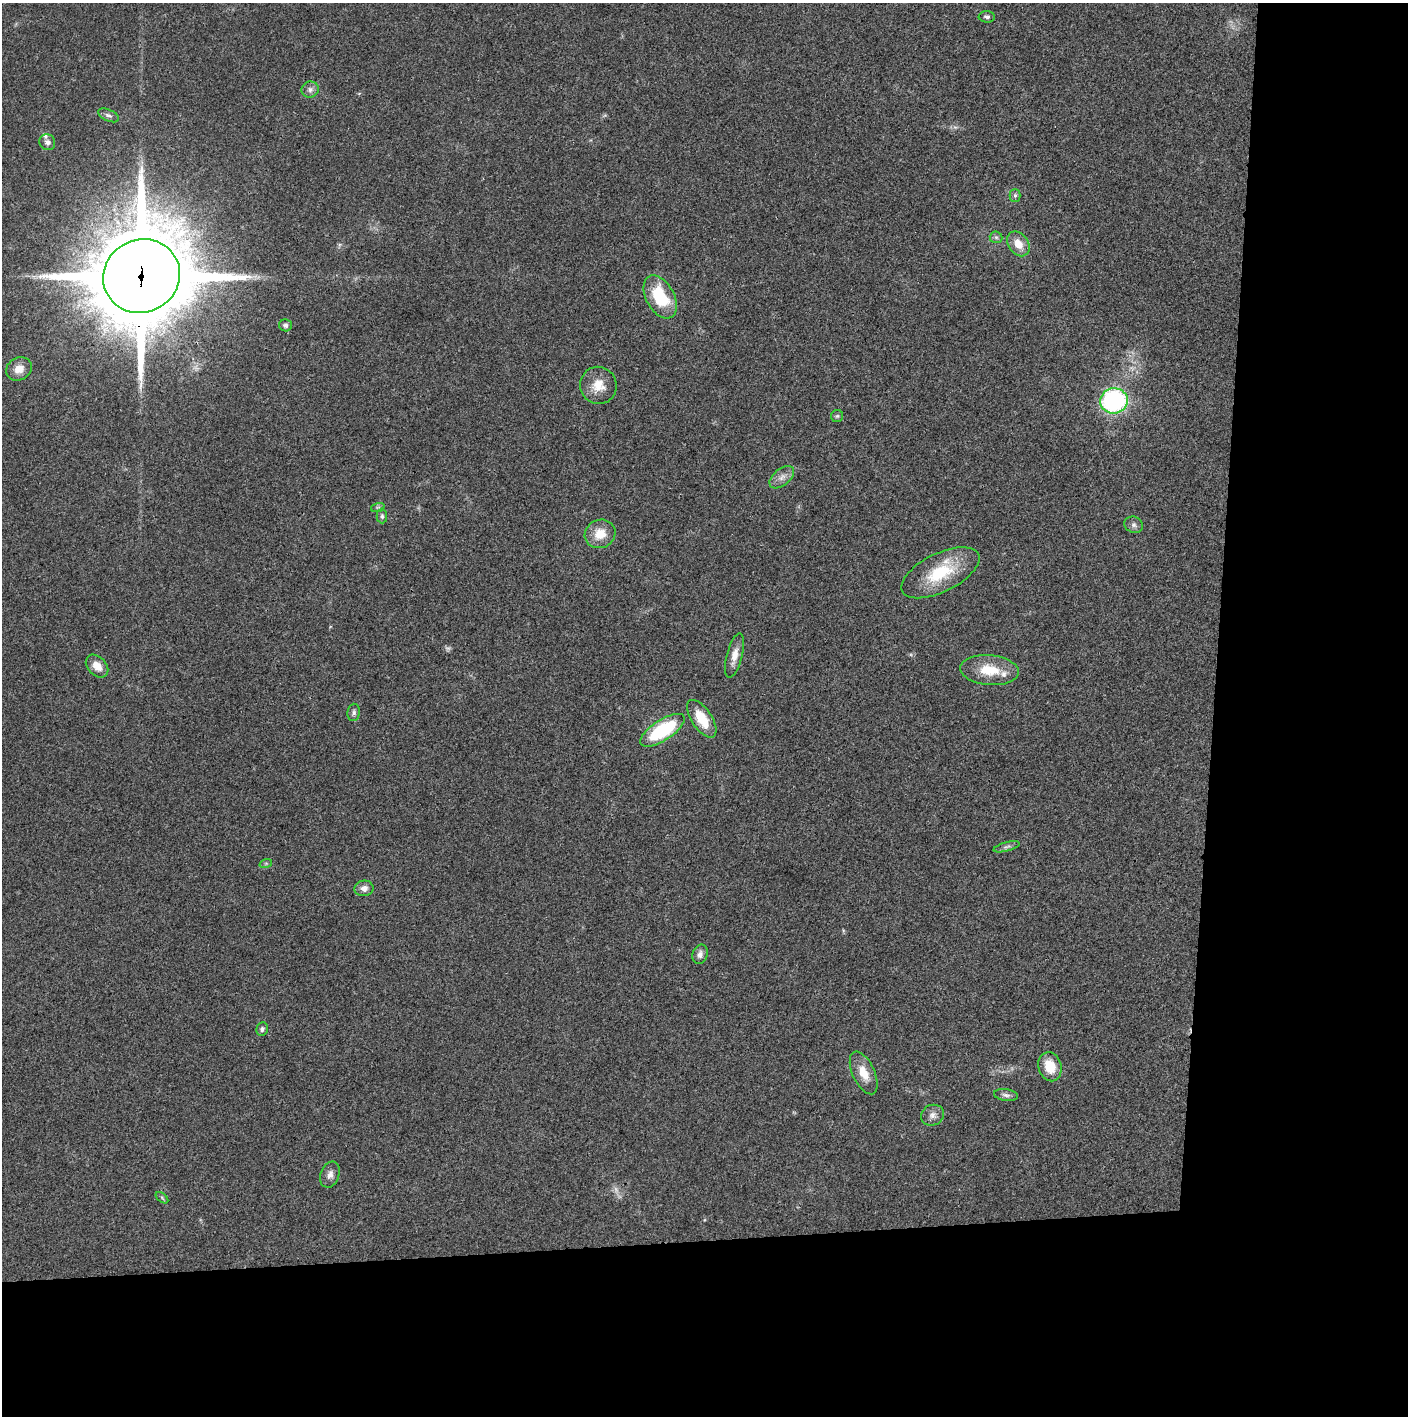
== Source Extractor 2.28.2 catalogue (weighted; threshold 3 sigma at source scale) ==
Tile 9 of 3 x 3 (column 3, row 3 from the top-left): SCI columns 2815-4220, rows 2-1415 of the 4221 x 4243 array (HDU 1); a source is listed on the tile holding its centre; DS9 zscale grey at full resolution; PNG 1410 x 1418 px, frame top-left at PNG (2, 3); each listed source drawn as its Kron ellipse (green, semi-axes under 4 px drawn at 4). Shown black and unused: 24% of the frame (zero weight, under 3 of 4 exposures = <1% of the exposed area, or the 3 px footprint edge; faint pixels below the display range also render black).
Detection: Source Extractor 2.28.2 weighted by HDU 2 'WHT'; one run over the whole footprint, this tile lists its part. Background 0.0194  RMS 0.0041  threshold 0.0185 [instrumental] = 3 sigma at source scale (4.5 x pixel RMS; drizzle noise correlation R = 1.50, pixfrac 1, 0.05/0.05 arcsec/px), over >= 5 px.
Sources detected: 41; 2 too faint to see at this stretch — neither listed nor drawn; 2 inside a brighter listed object's ellipse — not listed separately; the other 37 listed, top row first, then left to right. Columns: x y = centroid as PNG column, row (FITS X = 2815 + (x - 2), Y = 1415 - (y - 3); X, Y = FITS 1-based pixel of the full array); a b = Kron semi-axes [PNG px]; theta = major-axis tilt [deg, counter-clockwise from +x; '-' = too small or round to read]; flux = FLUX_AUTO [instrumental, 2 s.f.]
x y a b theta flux
987 17 8 6 -2 1.1
310 90 8 8 - 1.7
108 115 11 5 -24 1.3
47 142 8 7 - 1.9
1015 195 6 5 - 0.94
996 237 6 6 - 0.94
1018 244 13 10 -55 5.4
141 276 39 36 25 6000
660 297 23 14 -61 20
285 325 6 6 - 1
19 369 13 11 28 4.8
598 385 19 18 - 7.3
1114 401 14 12 8 62
837 416 6 6 - 0.72
782 477 14 8 40 2.7
378 507 7 4 18 0.69
382 516 7 5 -90 0.87
1134 525 9 8 - 1.5
600 534 15 14 - 7.6
940 573 42 19 26 20
735 655 23 8 76 4.3
97 666 13 9 -46 4.7
989 670 29 15 -5 11
354 712 8 6 82 1.2
702 719 21 10 -56 11
662 730 25 10 33 33
1007 847 13 4 16 1.3
266 863 6 4 19 0.65
364 888 9 8 - 2.5
700 954 10 7 74 2.1
262 1029 7 5 80 0.95
1050 1067 15 11 -75 9.1
864 1073 23 11 -66 6.9
1006 1095 12 6 -7 1.4
933 1115 11 10 - 2.5
330 1175 13 9 70 2.5
162 1198 7 3 -38 0.59
Overlapping masked pixels (flux is a lower limit): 1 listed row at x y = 141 276